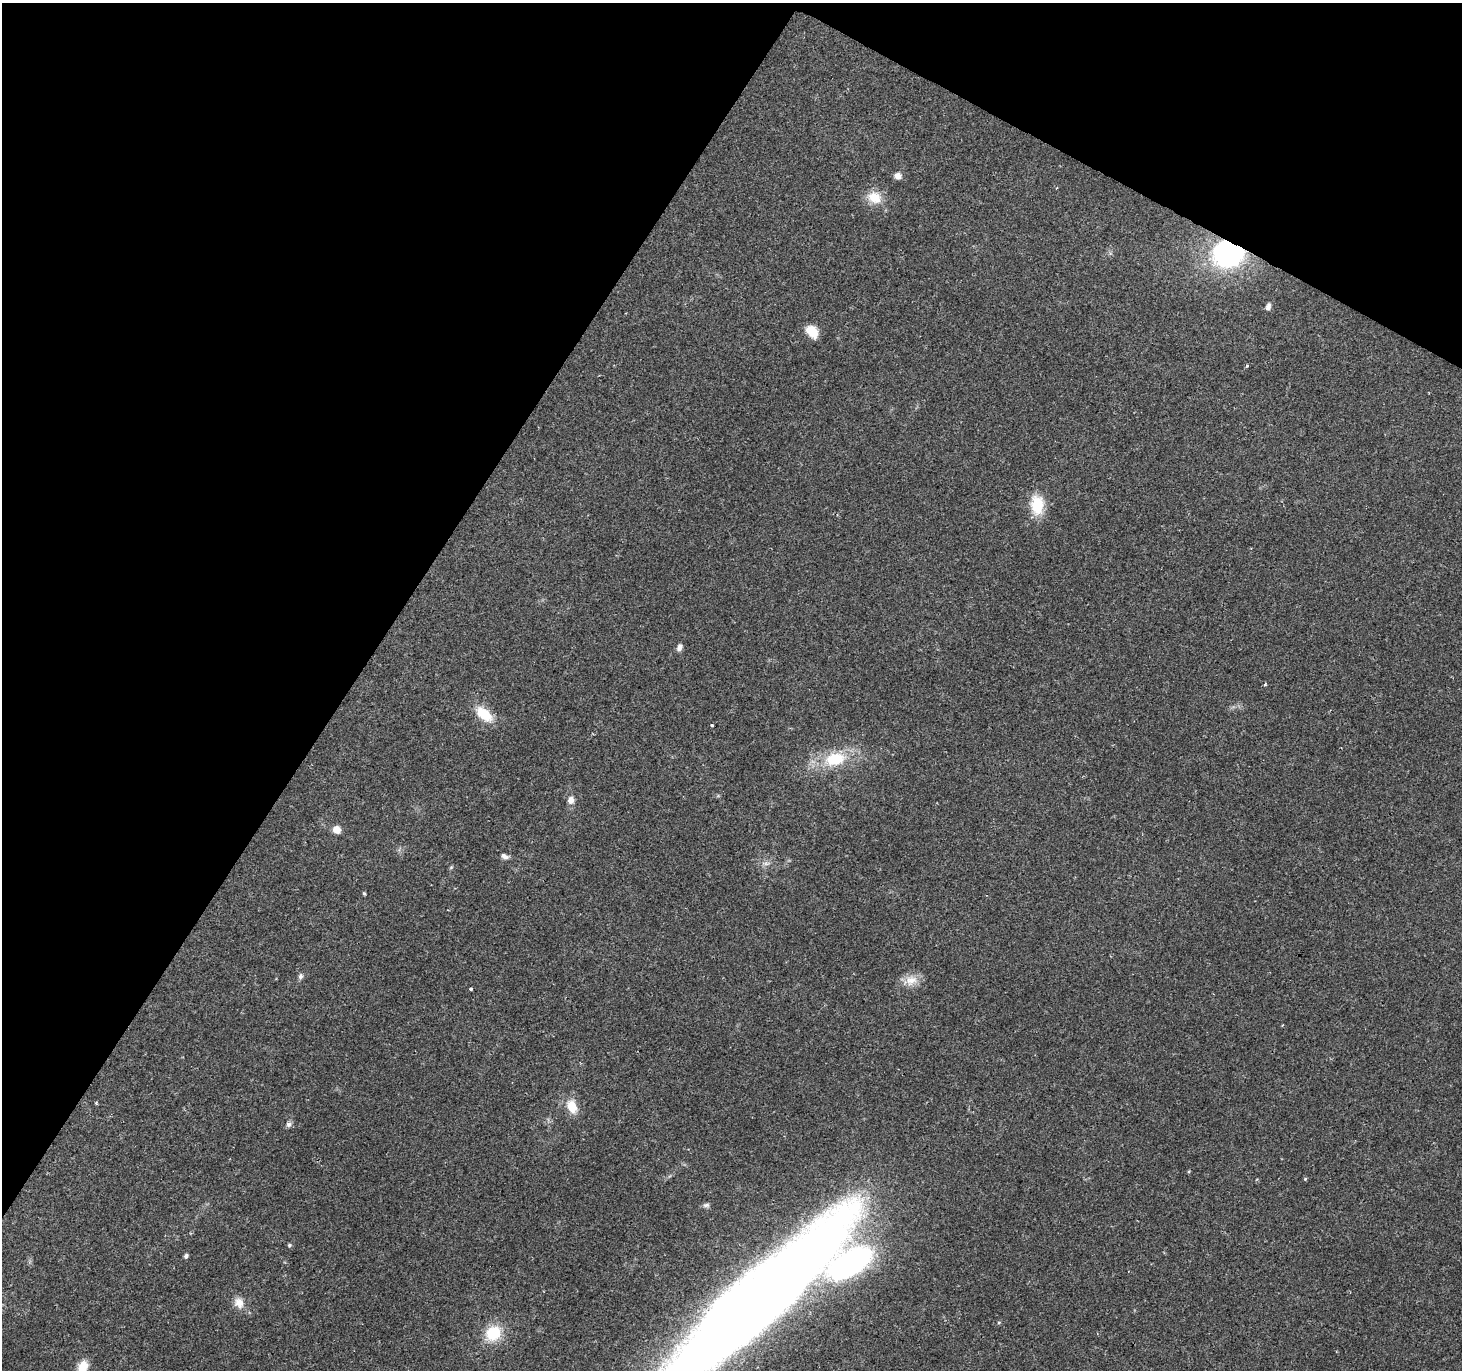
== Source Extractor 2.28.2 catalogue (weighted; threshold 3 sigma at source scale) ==
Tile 2 of 4 x 4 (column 2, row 1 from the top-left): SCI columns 1461-2920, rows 4296-5663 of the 5843 x 5920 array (HDU 1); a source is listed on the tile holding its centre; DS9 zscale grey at full resolution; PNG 1464 x 1372 px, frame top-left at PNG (2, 3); no overlay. Shown black and unused: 30% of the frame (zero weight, under 2 of 3 exposures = <1% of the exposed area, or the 3 px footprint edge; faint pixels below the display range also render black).
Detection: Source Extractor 2.28.2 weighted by HDU 2 'WHT'; one run over the whole footprint, this tile lists its part. Background 0.0649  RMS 0.0047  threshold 0.0211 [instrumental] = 3 sigma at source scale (4.5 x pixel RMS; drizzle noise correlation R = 1.50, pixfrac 1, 0.0396/0.0396 arcsec/px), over >= 5 px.
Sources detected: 31; all 31 listed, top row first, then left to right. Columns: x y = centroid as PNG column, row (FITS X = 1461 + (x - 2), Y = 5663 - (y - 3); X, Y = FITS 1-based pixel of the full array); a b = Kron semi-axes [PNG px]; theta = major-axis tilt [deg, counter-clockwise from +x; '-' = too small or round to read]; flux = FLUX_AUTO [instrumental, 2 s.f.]
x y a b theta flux
898 176 8 7 - 2.6
874 197 18 14 -28 8.4
1228 254 24 21 -2 83
1268 307 9 6 74 1.6
812 331 16 11 -54 6.7
1247 366 3 3 - 1.1
1037 505 26 17 -88 12
679 647 10 6 74 1.8
1265 684 5 3 - 0.66
484 714 23 12 -39 11
712 725 3 3 - 1.2
835 759 27 17 11 20
571 800 9 8 - 2.9
337 829 8 8 - 4.1
505 856 11 6 -29 1.8
364 893 4 3 - 0.66
300 976 8 6 88 1.3
911 980 19 13 18 6
471 989 4 3 - 0.93
96 1103 4 3 - 0.67
572 1106 17 11 -72 7.6
288 1124 8 7 - 1.4
706 1205 9 5 1 1.2
289 1245 5 5 - 0.71
186 1256 5 4 - 1.2
850 1263 42 19 32 120
239 1303 13 12 - 4.8
756 1303 200 35 42 1300
999 1322 5 3 - 0.46
493 1333 18 15 38 16
83 1366 13 9 56 8
Overlapping masked pixels (flux is a lower limit): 2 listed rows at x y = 1228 254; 756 1303
Isophote crosses this tile's border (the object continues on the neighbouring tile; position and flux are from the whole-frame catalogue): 2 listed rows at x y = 756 1303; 83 1366